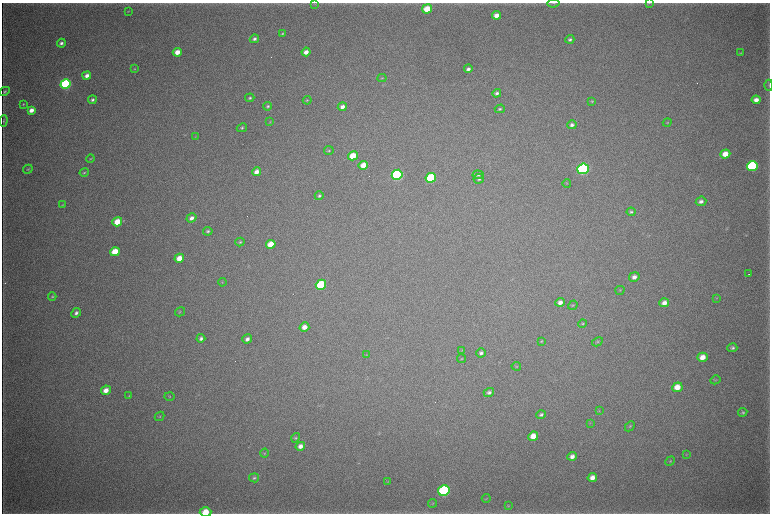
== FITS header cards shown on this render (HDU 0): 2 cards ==
NAXIS1  =                 1536 / length of data axis 1
NAXIS2  =                 1023 / length of data axis 2

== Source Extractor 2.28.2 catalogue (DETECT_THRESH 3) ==
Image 1536 x 1023 px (HDU 0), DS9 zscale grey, zoomed out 1/2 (1 PNG px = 2 x 2 image px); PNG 772 x 516 px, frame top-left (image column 1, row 1022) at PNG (2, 3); each listed source drawn as its Kron ellipse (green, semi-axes under 4 px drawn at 4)
Background 4200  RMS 37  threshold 110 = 3 sigma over >= 5 px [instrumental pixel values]
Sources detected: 119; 4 cannot appear on this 1/2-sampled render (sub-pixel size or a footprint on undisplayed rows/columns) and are neither listed nor drawn; the other 115 listed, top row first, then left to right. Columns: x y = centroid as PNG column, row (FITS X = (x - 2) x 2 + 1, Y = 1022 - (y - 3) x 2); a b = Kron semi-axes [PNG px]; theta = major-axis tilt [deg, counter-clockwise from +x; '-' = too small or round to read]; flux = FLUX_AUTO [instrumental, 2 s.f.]
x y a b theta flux
553 3 6 3 7 8.9e+03
649 3 4 2 - 5.4e+03
315 4 4 2 - 5.3e+03
427 9 5 4 - 1.7e+05
128 11 3 3 - 4.4e+03
496 15 4 3 - 6.2e+04
282 34 4 3 - 8.8e+03
254 39 4 4 - 2.0e+04
570 39 4 3 - 1.7e+04
61 43 4 3 - 2.3e+04
177 52 4 4 - 7.8e+04
306 52 4 4 - 5.6e+04
741 53 3 3 - 5.8e+03
134 69 4 3 - 6.6e+03
468 69 4 3 - 2.4e+04
87 75 4 3 - 4.2e+04
382 78 4 3 - 6.1e+03
66 84 5 4 - 1.1e+06
769 85 5 2 - 4.9e+03
5 91 6 4 28 1.2e+04
497 93 4 3 - 1.9e+04
250 98 4 4 - 1.3e+04
92 100 4 3 - 1.7e+04
307 100 4 3 - 7.4e+03
756 100 4 3 - 4.7e+04
592 101 4 3 - 7.9e+03
23 104 4 3 - 8.1e+03
268 106 4 4 - 1.2e+04
342 107 4 4 - 3.7e+04
500 109 5 4 - 1.2e+04
31 110 4 3 - 5.4e+04
3 121 5 3 - 8.9e+03
270 122 4 3 - 6.0e+03
667 123 4 4 - 8.8e+03
572 125 5 4 - 2.5e+04
242 128 5 4 - 1.5e+04
195 137 4 3 - 4.3e+03
329 151 5 3 - 9.0e+03
725 154 5 4 - 1.0e+05
353 156 5 4 - 1.6e+05
91 159 4 3 - 6.5e+03
363 165 5 4 - 1.1e+05
752 166 5 5 - 9.8e+05
28 169 5 3 - 7.4e+03
583 169 5 5 - 1.9e+06
84 172 5 3 - 9.8e+03
256 172 4 4 - 5.8e+04
397 175 5 5 - 1.5e+06
478 175 5 4 - 1.6e+04
431 178 5 5 - 6.8e+05
479 179 5 4 - 1.6e+04
567 183 4 3 - 5.8e+03
319 196 4 4 - 1.4e+04
701 201 5 4 - 3.0e+04
62 205 4 2 - 4.9e+03
631 212 4 3 - 1.2e+04
191 218 5 4 - 3.5e+04
117 222 5 4 - 1.3e+05
208 231 4 3 - 1.3e+04
240 242 4 3 - 8.3e+03
271 244 5 4 - 1.2e+05
115 252 5 4 - 1.7e+05
179 258 5 4 - 8.2e+04
749 274 2 1 - 4.4e+03
634 277 5 4 - 3.8e+04
222 282 4 3 - 5.6e+03
321 285 5 5 - 4.9e+05
620 290 4 3 - 7.0e+03
52 297 4 3 - 8.3e+03
716 298 4 3 - 6.0e+03
560 302 5 4 - 3.9e+04
664 303 5 4 - 5.0e+04
573 305 5 3 - 8.1e+03
180 312 5 3 - 6.2e+03
76 313 5 4 - 2.3e+04
583 324 4 3 - 7.8e+03
304 327 5 4 - 5.5e+04
201 338 4 4 - 2.0e+04
247 339 5 4 - 2.8e+04
541 341 4 3 - 6.9e+03
597 342 6 4 30 1.2e+04
732 348 5 4 - 1.6e+04
462 350 4 2 - 4.7e+03
481 353 5 4 - 2.3e+04
366 355 4 3 - 5.0e+03
702 357 5 4 - 7.7e+04
462 359 4 2 - 5.7e+03
516 366 4 2 - 5.4e+03
715 380 5 3 - 6.0e+03
677 387 5 4 - 9.5e+04
106 390 5 4 - 6.8e+04
489 392 5 4 - 2.1e+04
129 396 4 4 - 6.6e+03
169 397 5 3 - 6.7e+03
599 411 4 3 - 5.4e+03
743 412 4 3 - 1.1e+04
541 415 5 4 - 1.6e+04
159 416 5 4 - 9.6e+03
590 423 3 2 - 5.3e+03
630 426 6 3 45 8.8e+03
533 436 5 4 - 9.5e+04
296 438 5 4 - 1.0e+04
300 446 5 4 - 4.2e+04
265 453 4 3 - 6.5e+03
686 454 3 2 - 4.1e+03
572 456 5 4 - 3.8e+04
670 461 5 3 - 7.8e+03
592 477 5 4 - 5.0e+04
254 478 5 4 - 1.3e+04
388 482 3 2 - 4.6e+03
444 491 6 5 - 1.5e+06
486 498 4 3 - 6.4e+03
433 503 4 3 - 5.9e+03
508 506 3 2 - 4.4e+03
206 512 6 4 3 1.3e+05
At the frame edge (FLAGS 8, measured only in part): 3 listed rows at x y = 553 3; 649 3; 206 512
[4 sub-pixel or undisplayed-footprint detections neither listed nor drawn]